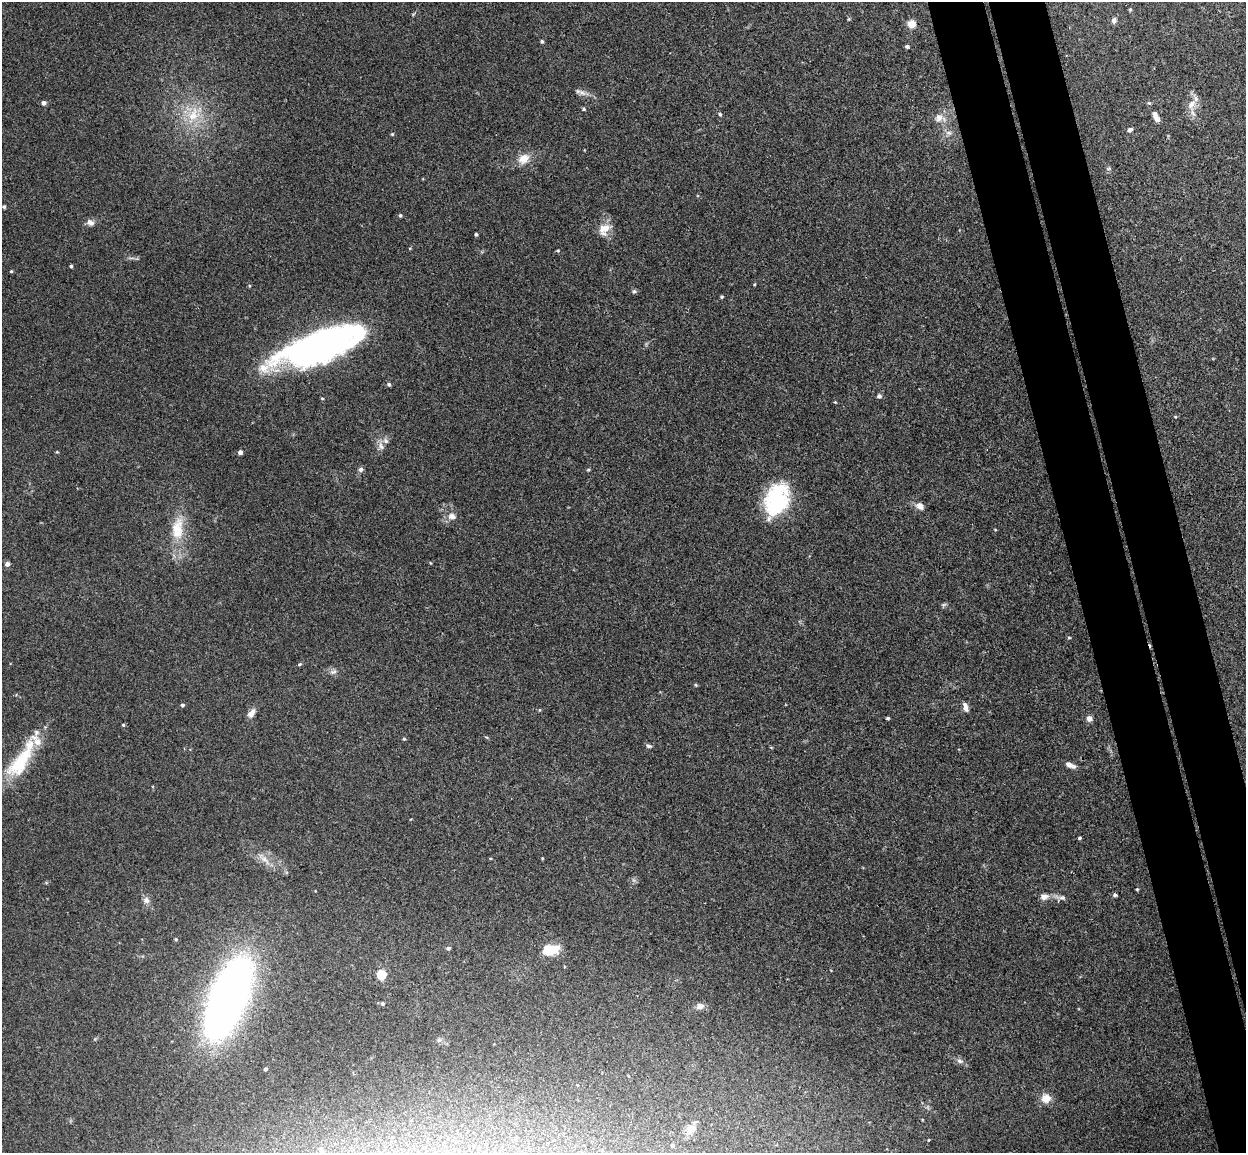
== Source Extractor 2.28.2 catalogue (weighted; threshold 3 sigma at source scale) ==
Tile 6 of 4 x 4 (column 2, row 2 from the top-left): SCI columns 1301-2544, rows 2457-3607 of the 5086 x 5029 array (HDU 1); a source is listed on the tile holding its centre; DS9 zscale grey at full resolution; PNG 1248 x 1155 px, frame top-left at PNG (2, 2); no overlay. Shown black and unused: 8% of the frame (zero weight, under 3 of 4 exposures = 5% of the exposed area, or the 3 px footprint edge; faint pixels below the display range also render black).
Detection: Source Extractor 2.28.2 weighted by HDU 2 'WHT'; one run over the whole footprint, this tile lists its part. Background 0.0387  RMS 0.0042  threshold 0.0191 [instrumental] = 3 sigma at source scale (4.5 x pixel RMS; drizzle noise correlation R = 1.50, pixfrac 1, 0.05/0.05 arcsec/px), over >= 5 px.
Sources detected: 89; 1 inside a brighter object's white glare — not listed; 3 inside a brighter listed object's ellipse — not listed separately; the other 85 listed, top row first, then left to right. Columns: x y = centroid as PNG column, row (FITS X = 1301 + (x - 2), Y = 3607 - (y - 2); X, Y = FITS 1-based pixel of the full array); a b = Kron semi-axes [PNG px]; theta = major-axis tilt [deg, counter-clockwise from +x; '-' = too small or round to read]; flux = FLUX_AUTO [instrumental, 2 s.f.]
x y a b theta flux
849 19 4 4 - 0.45
1114 20 7 6 - 1.4
911 24 6 5 - 6.6
542 41 5 4 - 0.61
907 47 4 3 - 0.82
582 92 13 7 -27 2
44 103 5 5 - 1.5
1149 103 6 4 -43 0.51
1191 104 17 10 65 4.4
583 109 4 4 - 0.57
720 114 5 5 - 0.71
193 115 23 16 63 12
939 117 12 10 53 3.4
1157 119 8 5 -58 2.4
1130 130 6 5 - 0.99
949 133 9 6 -14 1.6
392 134 5 5 - 0.46
524 159 14 10 36 5.5
1109 169 7 3 19 0.54
4 207 4 4 - 0.71
400 215 4 4 - 0.67
90 223 10 8 -29 2
604 229 18 13 55 5.5
476 234 3 3 - 0.71
558 250 5 3 - 0.41
71 266 3 3 - 0.75
11 271 4 3 - 0.43
754 284 4 3 - 0.39
634 291 6 6 - 0.75
722 297 4 3 - 0.53
317 346 71 22 20 210
389 384 4 4 - 0.83
879 396 5 5 - 1.2
322 398 4 4 - 0.42
835 402 4 3 - 0.33
1175 417 5 3 - 0.4
381 446 12 7 -70 2.1
57 452 5 3 - 0.37
240 452 4 4 - 1.6
361 469 6 6 - 1.2
588 470 4 4 - 0.47
777 500 39 26 68 32
920 506 10 8 -30 2.5
452 516 10 7 -7 2.7
177 529 35 17 84 14
7 564 5 5 - 1.7
944 604 7 4 19 0.69
1069 638 5 3 - 0.45
299 664 5 4 - 0.5
333 672 10 5 14 1.3
696 685 5 4 - 0.41
182 705 4 4 - 0.91
965 707 11 6 -76 2.1
539 710 5 3 - 0.35
251 713 13 7 52 2.4
888 718 4 3 - 0.6
1089 719 6 6 - 2.4
123 725 4 4 - 0.45
404 739 4 4 - 0.47
649 746 8 5 -15 0.89
21 761 55 17 57 25
1070 765 13 6 -25 2.4
1079 838 4 3 - 0.59
490 858 4 3 - 0.33
542 858 4 3 - 0.33
265 860 18 6 -43 3.4
1137 889 4 4 - 0.43
1115 895 5 4 - 0.8
1044 897 11 8 14 2.4
1062 898 10 6 -12 1.4
146 900 9 8 - 2
176 939 5 4 - 0.5
448 948 5 4 - 0.96
551 950 17 10 11 12
381 975 5 5 - 27
228 998 67 28 68 270
382 1004 5 4 - 0.76
700 1006 11 7 17 2.2
960 1061 9 7 -23 1.6
265 1069 4 3 - 0.91
1046 1098 9 8 - 5.5
691 1129 15 12 19 4.6
928 1140 4 3 - 0.31
672 1145 6 5 - 1.2
321 1150 4 4 - 0.51
Overlapping masked pixels (flux is a lower limit): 1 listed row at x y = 228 998